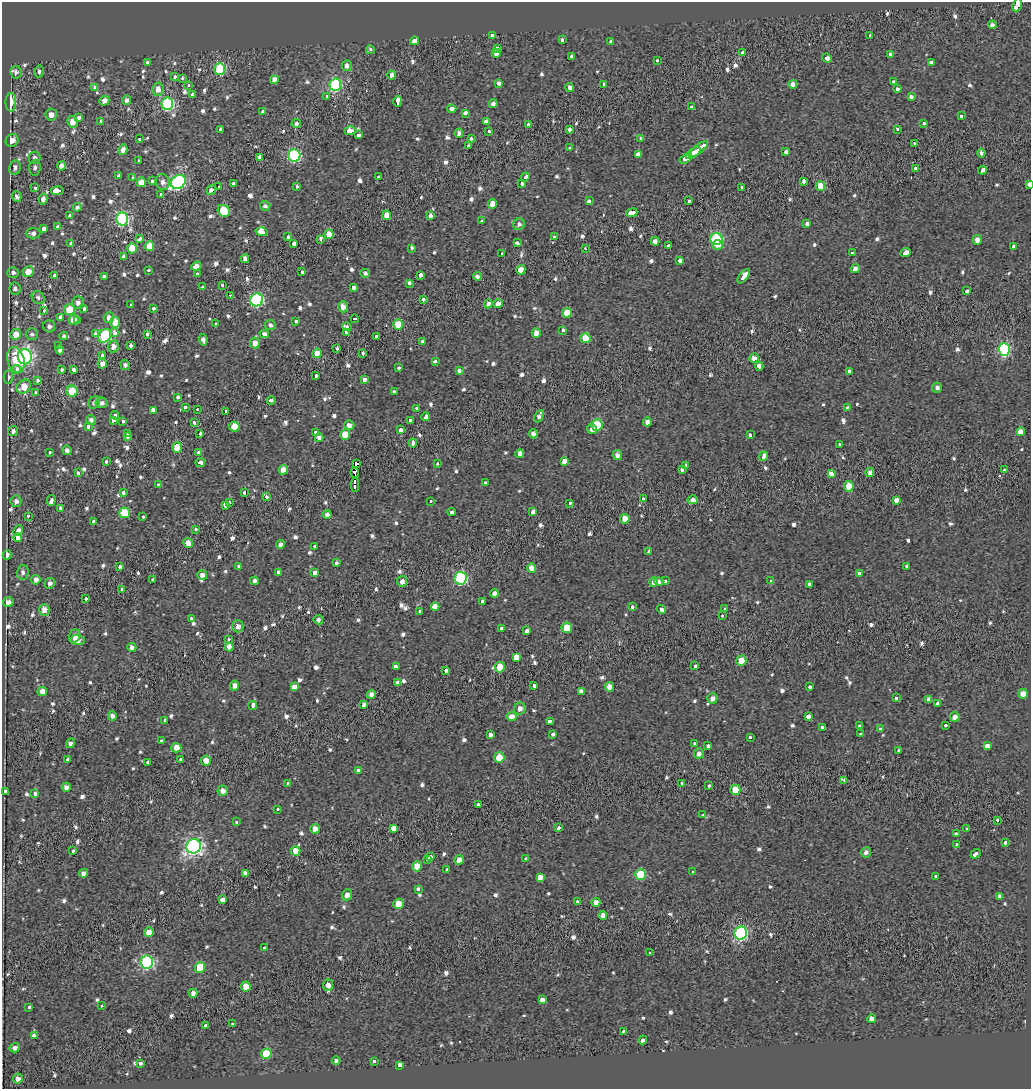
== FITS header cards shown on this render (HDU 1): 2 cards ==
NAXIS1  =                 1029
NAXIS2  =                 1087

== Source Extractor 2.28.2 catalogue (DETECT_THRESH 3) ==
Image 1029 x 1087 px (HDU 1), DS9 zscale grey, 1 PNG px = 1 image px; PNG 1033 x 1091 px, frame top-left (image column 1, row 1087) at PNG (2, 2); each listed source drawn as its Kron ellipse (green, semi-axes under 4 px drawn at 4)
Background -0.115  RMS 0.068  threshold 0.204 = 3 sigma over >= 5 px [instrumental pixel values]
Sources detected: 826; of the 826, the 500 brightest by FLUX_AUTO listed and drawn (326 fainter detections omitted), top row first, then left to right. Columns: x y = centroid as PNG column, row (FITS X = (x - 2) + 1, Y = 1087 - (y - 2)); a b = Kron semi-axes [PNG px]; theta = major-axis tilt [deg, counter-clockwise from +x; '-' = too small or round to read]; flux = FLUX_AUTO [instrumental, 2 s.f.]
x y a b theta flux
1017 5 7 4 69 860
992 25 4 4 - 23
493 36 4 4 - 150
870 36 3 3 - 27
562 40 3 3 - 24
415 41 4 4 - 39
611 41 4 3 - 37
498 48 3 3 - 46
370 50 4 3 - 46
496 53 4 4 - 30
743 53 4 3 - 69
890 54 4 3 - 68
572 56 4 3 - 93
827 58 5 3 - 160
657 60 3 3 - 26
147 62 3 3 - 68
931 62 3 3 - 57
347 66 5 5 - 20
220 69 6 5 - 360
16 72 6 5 - 19
39 72 6 4 -85 16
392 75 4 4 - 30
175 77 3 3 - 61
182 78 3 3 - 29
274 80 4 4 - 32
894 81 3 3 - 72
499 83 4 3 - 58
793 84 4 4 - 26
189 85 3 3 - 24
335 85 6 6 - 560
603 85 3 3 - 34
94 87 4 3 - 19
570 87 4 4 - 17
158 89 6 5 - 34
897 89 4 3 - 41
193 94 3 3 - 39
326 96 3 3 - 22
911 97 4 4 - 23
127 100 5 4 - 16
104 101 5 4 - 32
398 101 5 3 - 210
11 102 9 5 90 95
167 104 6 6 - 580
493 104 4 4 - 17
691 107 3 3 - 57
452 109 4 4 - 26
263 112 3 3 - 110
465 113 3 3 - 110
51 115 6 5 - 33
961 116 4 3 - 49
79 117 4 3 - 57
101 121 3 3 - 47
72 122 6 5 - 39
486 122 3 3 - 150
296 124 5 4 - 16
528 124 4 3 - 81
923 124 3 3 - 27
220 129 4 3 - 36
569 129 4 3 - 46
897 129 3 3 - 56
350 131 6 3 0 400
489 132 3 3 - 26
459 133 4 4 - 21
358 135 4 3 - 98
641 138 3 3 - 62
140 139 3 3 - 27
471 139 3 3 - 28
12 140 7 6 - 50
914 143 3 3 - 38
469 146 3 3 - 37
570 148 3 3 - 43
698 149 12 3 38 470
123 150 5 4 - 31
786 152 4 4 - 16
693 153 8 4 37 460
981 153 4 3 - 15
294 155 6 6 - 590
638 155 3 3 - 460
260 157 3 3 - 130
34 158 6 6 - 22
686 158 7 3 32 260
139 161 3 3 - 30
61 166 4 4 - 29
15 168 7 6 - 24
35 168 8 5 85 16
915 168 3 3 - 26
983 170 4 3 - 210
118 176 3 3 - 27
379 176 4 3 - 35
525 177 5 3 - 210
133 178 3 3 - 30
152 181 3 3 - 36
803 181 3 3 - 84
141 182 5 4 - 62
163 182 8 7 - 24
178 182 8 6 40 980
233 183 3 3 - 27
522 184 3 3 - 48
1029 184 3 3 - 76
297 186 3 3 - 36
820 186 5 4 - 94
219 187 3 3 - 47
741 187 3 3 - 20
35 188 3 3 - 34
212 190 5 3 - 83
57 191 6 3 8 470
161 194 3 3 - 31
17 197 5 4 - 22
43 199 5 4 - 30
589 201 4 3 - 84
689 201 3 3 - 24
492 204 5 4 - 47
265 206 5 4 - 16
77 207 4 3 - 110
224 211 6 5 - 150
632 213 5 3 - 330
70 215 4 3 - 54
387 215 5 4 - 47
431 216 3 3 - 130
122 219 6 6 - 610
482 221 3 3 - 44
519 224 6 5 - 16
807 224 3 3 - 88
58 227 4 3 - 64
44 229 4 3 - 140
262 232 6 4 -15 170
33 233 7 5 -1 21
329 234 5 4 - 78
288 237 3 3 - 25
554 237 3 3 - 36
140 239 4 3 - 38
320 239 4 3 - 74
716 239 6 6 - 440
977 240 5 4 - 33
655 241 4 4 - 28
294 243 3 3 - 78
517 243 4 3 - 53
70 244 3 3 - 60
718 245 5 5 - 29
149 246 5 4 - 98
668 246 4 3 - 45
1013 246 3 3 - 39
132 248 5 5 - 93
411 248 3 3 - 63
585 249 3 2 - 35
852 253 3 3 - 30
905 253 5 3 - 170
502 254 3 3 - 110
124 257 4 3 - 140
245 259 4 4 - 25
680 260 4 3 - 69
196 266 5 4 - 23
855 269 5 4 - 27
521 270 5 4 - 55
149 271 3 3 - 47
28 272 5 5 - 75
302 272 3 3 - 24
13 273 5 5 - 23
365 273 5 4 - 16
197 274 3 3 - 16
420 275 4 3 - 94
54 276 3 3 - 71
104 276 4 3 - 56
477 276 4 4 - 21
744 276 8 3 51 280
409 283 3 3 - 74
222 285 3 3 - 26
203 287 4 3 - 28
353 288 4 3 - 59
15 289 6 5 - 18
967 291 4 3 - 40
231 295 3 2 - 39
38 298 7 6 - 16
423 299 3 3 - 46
257 300 6 6 - 600
78 303 6 6 - 22
488 304 4 4 - 20
498 304 5 4 - 32
131 305 3 3 - 19
343 307 5 5 - 33
69 309 5 5 - 95
84 309 3 3 - 37
153 309 3 3 - 32
44 310 3 3 - 20
567 313 5 5 - 84
60 317 3 3 - 47
109 318 5 5 - 30
355 319 4 3 - 210
74 320 5 4 - 57
78 321 4 3 - 170
296 321 3 3 - 58
115 322 5 5 - 63
216 324 3 3 - 25
398 324 5 5 - 140
270 325 5 5 - 18
49 326 6 6 - 18
347 327 4 3 - 37
563 330 3 3 - 160
346 332 3 3 - 50
114 333 3 3 - 100
536 333 4 4 - 41
16 334 5 5 - 57
32 334 6 6 - 16
95 334 4 4 - 23
147 334 3 3 - 69
264 334 4 3 - 120
64 336 4 3 - 56
105 336 7 6 - 470
376 337 3 3 - 79
586 338 5 5 - 110
203 340 6 4 -81 22
423 341 3 3 - 47
255 343 5 5 - 36
130 345 3 3 - 73
59 346 3 3 - 37
113 347 6 5 - 28
337 349 3 3 - 35
60 350 4 4 - 22
1004 350 6 6 - 600
317 353 5 4 - 72
363 353 3 3 - 49
102 355 4 3 - 33
25 357 7 7 - 1400
754 358 5 4 - 28
16 360 13 8 -74 100
435 361 4 3 - 50
102 364 5 4 - 26
125 365 5 4 - 18
759 366 4 3 - 88
399 368 3 3 - 36
16 369 4 3 - 40
61 370 3 3 - 52
74 370 4 3 - 44
459 370 3 3 - 68
849 371 4 3 - 58
316 376 3 3 - 38
8 377 6 4 88 16
365 379 3 3 - 150
38 380 3 3 - 31
24 387 8 6 38 78
937 388 5 5 - 18
72 391 5 5 - 170
394 391 3 3 - 55
36 393 3 3 - 28
178 397 3 3 - 46
271 401 4 3 - 80
94 403 6 5 - 18
102 403 6 5 - 17
185 407 3 3 - 82
847 408 4 3 - 24
197 409 3 3 - 22
417 409 4 3 - 95
153 410 4 3 - 240
226 411 3 3 - 19
115 415 4 3 - 81
539 416 7 4 63 16
426 417 4 3 - 170
91 420 5 5 - 17
113 420 3 3 - 85
410 420 3 3 - 30
122 421 3 3 - 240
194 422 4 3 - 32
647 422 4 4 - 22
349 425 5 5 - 29
597 425 6 5 - 230
88 426 3 3 - 43
234 426 5 5 - 92
592 429 5 5 - 25
400 430 3 3 - 94
13 431 5 4 - 21
315 432 3 3 - 29
1021 432 4 3 - 320
127 433 3 3 - 41
200 434 3 3 - 95
345 434 5 4 - 74
533 434 4 4 - 21
750 435 3 3 - 92
127 436 3 3 - 23
319 438 4 4 - 30
413 443 4 4 - 21
839 444 3 3 - 140
177 447 5 5 - 120
67 450 4 4 - 19
199 452 3 3 - 31
49 453 3 3 - 78
520 454 4 4 - 36
617 455 5 4 - 21
764 456 5 3 - 100
106 461 3 3 - 61
564 461 4 3 - 250
200 463 5 3 - 110
356 463 3 2 - 1500
438 464 3 3 - 31
686 465 3 3 - 42
682 469 3 3 - 71
283 470 5 4 - 48
1004 470 3 2 - 18
78 473 3 3 - 37
355 473 5 4 - 10000
870 473 4 4 - 25
831 474 4 3 - 110
486 483 3 3 - 53
159 484 3 3 - 33
355 485 7 3 89 120000
849 486 5 5 - 80
123 492 3 3 - 32
245 492 3 3 - 36
266 497 4 3 - 64
643 499 3 3 - 75
51 500 5 3 - 57
693 500 5 4 - 28
896 500 3 3 - 140
16 501 6 5 - 23
431 501 3 3 - 240
229 502 3 3 - 40
569 503 3 3 - 35
225 506 4 3 - 38
60 508 3 3 - 42
452 512 4 3 - 67
532 512 3 3 - 490
125 513 5 5 - 150
327 515 4 4 - 32
28 516 3 3 - 25
143 516 3 3 - 130
625 519 5 4 - 62
94 521 3 3 - 33
195 529 3 3 - 48
18 531 6 4 64 26
18 538 4 3 - 87
188 543 5 4 - 38
280 545 4 4 - 19
315 546 3 3 - 55
649 552 4 3 - 48
7 555 5 4 - 25
336 563 3 3 - 49
907 566 4 3 - 550
120 567 3 3 - 55
239 567 3 3 - 27
532 568 4 4 - 56
23 572 7 6 - 18
278 572 3 3 - 72
314 572 3 3 - 180
859 573 3 3 - 220
202 575 5 4 - 24
460 578 6 6 - 600
36 580 5 4 - 31
153 580 3 3 - 37
254 581 4 4 - 19
402 581 5 5 - 22
659 581 4 3 - 170
665 581 3 3 - 72
770 581 3 3 - 27
654 582 5 4 - 23
50 583 5 5 - 18
809 584 3 3 - 45
122 589 3 3 - 31
494 593 4 3 - 480
86 598 3 3 - 36
8 602 5 5 - 26
483 602 3 3 - 320
435 607 4 4 - 620
632 607 3 3 - 37
661 609 5 3 - 98
724 609 3 3 - 20
44 610 6 5 - 38
420 611 3 3 - 39
722 616 3 3 - 23
191 619 3 3 - 22
318 620 5 4 - 17
238 626 6 5 - 25
567 628 5 5 - 120
501 629 3 3 - 46
527 631 4 3 - 100
74 636 7 5 71 22
78 640 7 5 -5 32
228 640 3 3 - 31
132 647 4 4 - 18
229 647 4 3 - 75
516 658 3 3 - 2300
741 661 5 5 - 84
695 665 3 3 - 48
396 667 4 3 - 69
500 667 5 5 - 89
446 671 3 3 - 150
398 683 4 3 - 140
534 685 3 3 - 57
235 686 5 4 - 24
294 687 4 3 - 230
609 687 5 4 - 38
810 687 3 3 - 31
42 691 5 4 - 43
581 691 4 3 - 200
371 694 4 4 - 23
1023 694 5 5 - 45
712 698 5 5 - 25
896 698 3 3 - 62
929 699 4 4 - 17
938 704 4 3 - 530
253 705 4 3 - 74
363 705 4 3 - 80
520 709 6 6 - 28
112 716 5 4 - 21
512 716 5 4 - 40
808 716 4 3 - 120
955 717 5 5 - 28
165 720 3 3 - 32
550 721 4 3 - 85
945 725 3 3 - 36
859 726 3 3 - 44
822 727 3 3 - 34
880 729 3 3 - 22
553 734 4 3 - 50
860 734 3 3 - 22
490 735 3 3 - 88
750 737 3 3 - 32
161 741 3 3 - 38
70 743 5 4 - 19
694 744 3 3 - 40
708 746 4 3 - 55
987 746 4 3 - 120
176 748 5 5 - 54
898 751 3 3 - 48
699 754 5 4 - 22
499 757 5 5 - 98
68 760 3 3 - 87
180 760 3 3 - 32
206 760 5 5 - 65
147 762 4 3 - 160
359 771 4 3 - 89
844 780 3 3 - 52
681 783 3 3 - 26
288 784 4 3 - 120
709 785 3 3 - 31
66 787 4 4 - 23
735 790 5 5 - 82
223 791 5 5 - 27
5 792 4 3 - 110
35 793 4 3 - 55
478 805 3 3 - 190
278 809 3 3 - 19
703 815 4 3 - 32
998 820 3 3 - 38
236 822 3 3 - 51
559 827 4 3 - 54
394 828 4 4 - 290
967 828 3 3 - 31
315 829 5 4 - 33
956 834 3 3 - 47
1005 842 3 3 - 41
957 844 3 3 - 210
194 846 7 7 - 1700
73 851 3 3 - 26
296 851 5 5 - 51
866 852 5 5 - 16
976 854 5 3 - 78
431 856 4 3 - 28
526 858 3 3 - 31
428 860 3 3 - 44
459 860 5 4 - 31
417 866 5 5 - 70
447 870 3 3 - 47
692 872 3 3 - 100
83 873 4 4 - 20
245 873 4 4 - 17
640 874 5 5 - 180
936 876 3 3 - 43
540 877 4 4 - 270
418 889 3 3 - 150
347 895 5 5 - 28
1000 896 4 4 - 17
222 900 4 3 - 250
577 901 3 3 - 34
596 902 4 4 - 31
398 904 5 5 - 78
603 915 4 4 - 31
149 932 5 5 - 47
741 933 6 6 - 770
264 947 3 3 - 18
650 953 3 3 - 26
147 962 6 6 - 790
200 967 5 5 - 140
328 985 5 5 - 31
246 987 5 5 - 55
193 993 4 4 - 24
542 1000 4 3 - 160
101 1006 3 2 - 24
29 1007 3 3 - 39
872 1019 4 4 - 26
233 1024 3 3 - 79
206 1026 3 3 - 160
623 1031 3 3 - 54
34 1036 3 3 - 96
643 1040 4 3 - 260
15 1048 5 4 - 20
266 1054 5 5 - 150
336 1061 4 4 - 16
374 1062 3 3 - 39
141 1063 3 3 - 51
400 1065 4 3 - 100
18 1078 5 5 - 24
At the frame edge (FLAGS 8, measured only in part): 2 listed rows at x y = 1017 5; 1029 184
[326 fainter detections neither listed nor drawn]